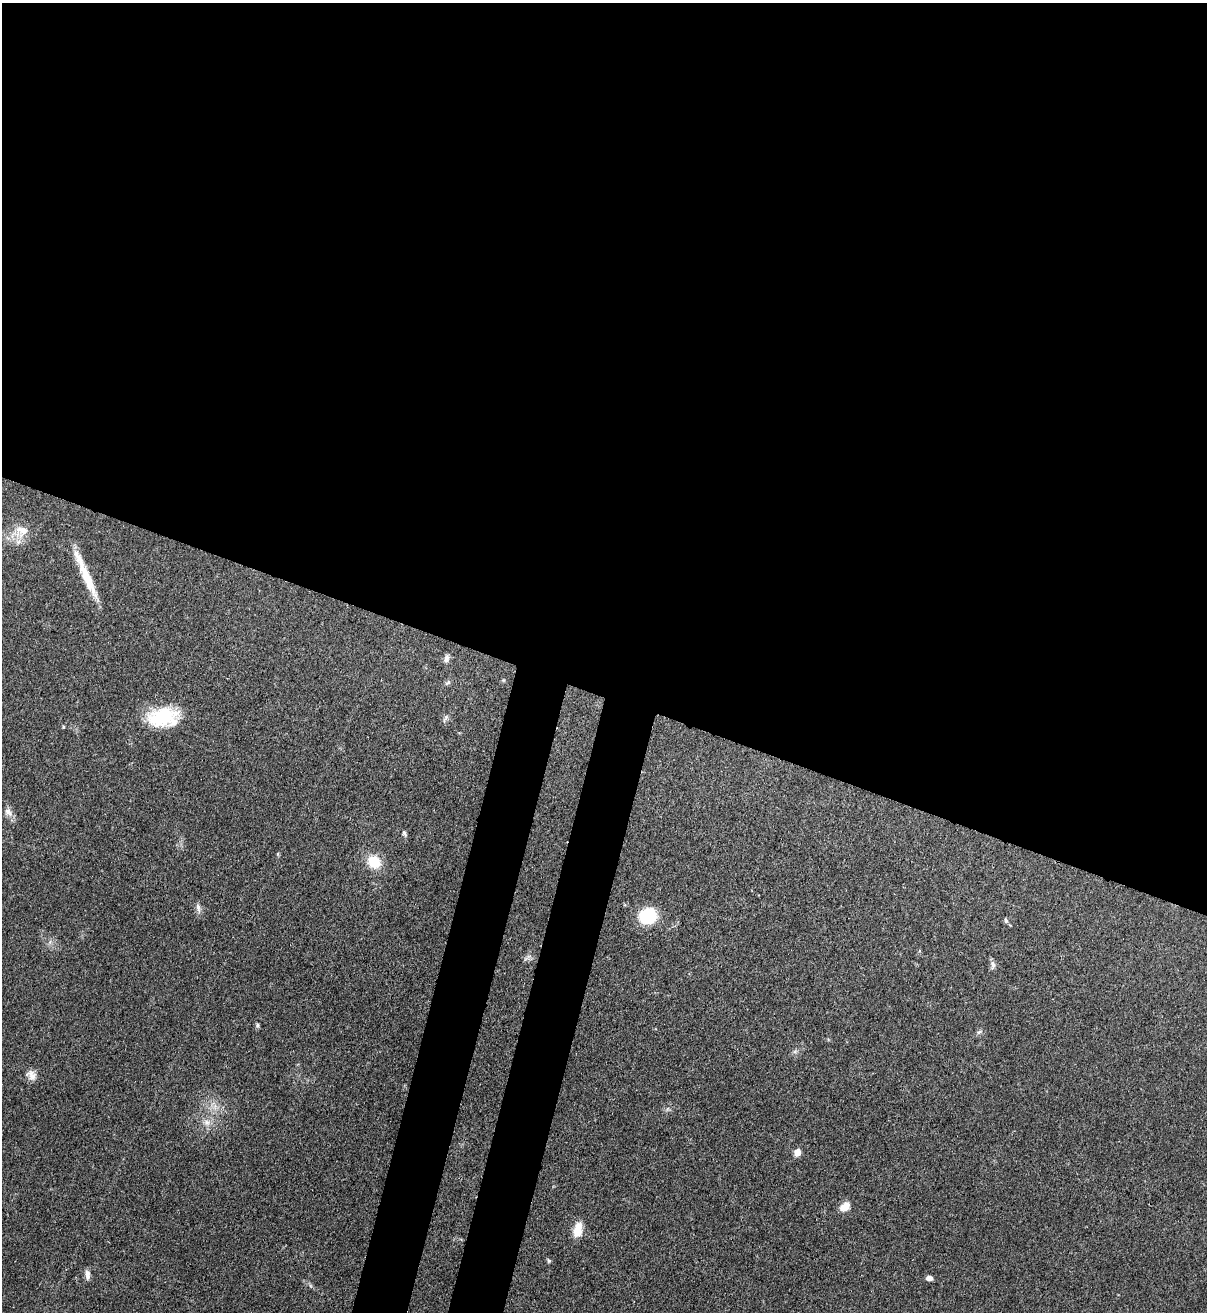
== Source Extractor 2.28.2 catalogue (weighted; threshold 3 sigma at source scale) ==
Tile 3 of 4 x 4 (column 3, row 1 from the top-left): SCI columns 2628-3832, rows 3963-5272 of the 5380 x 5305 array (HDU 1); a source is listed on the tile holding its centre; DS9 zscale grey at full resolution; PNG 1209 x 1314 px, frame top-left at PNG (2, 3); no overlay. Shown black and unused: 57% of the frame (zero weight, under 3 of 4 exposures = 7% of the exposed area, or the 3 px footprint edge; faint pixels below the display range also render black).
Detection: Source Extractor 2.28.2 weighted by HDU 2 'WHT'; one run over the whole footprint, this tile lists its part. Background 0.102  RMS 0.0041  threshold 0.0186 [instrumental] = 3 sigma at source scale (4.5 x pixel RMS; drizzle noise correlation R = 1.50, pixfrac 1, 0.05/0.05 arcsec/px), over >= 5 px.
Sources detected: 23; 1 inside a brighter listed object's ellipse — not listed separately; the other 22 listed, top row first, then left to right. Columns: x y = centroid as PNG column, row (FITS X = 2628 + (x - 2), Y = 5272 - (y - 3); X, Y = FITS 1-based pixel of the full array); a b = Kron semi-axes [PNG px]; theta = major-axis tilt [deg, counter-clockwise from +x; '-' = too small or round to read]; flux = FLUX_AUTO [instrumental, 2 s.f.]
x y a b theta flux
22 530 18 14 -14 6.2
87 579 52 10 -65 12
446 658 11 6 74 1.5
448 682 8 5 17 0.79
163 717 35 20 6 23
8 812 13 8 -52 2.4
404 833 8 5 -61 0.81
374 862 15 13 -36 9.4
198 907 12 6 -81 1.6
648 916 12 11 - 28
1006 920 6 5 - 0.74
993 964 11 6 -84 1.5
258 1025 6 4 89 0.62
979 1032 7 4 44 0.79
31 1075 14 10 -54 2.9
207 1122 9 8 - 2.1
797 1152 5 5 - 6.6
845 1207 11 8 32 4.7
578 1229 16 9 78 6.6
549 1261 6 5 - 0.58
87 1275 13 6 -87 1.8
929 1278 7 5 -3 1.8